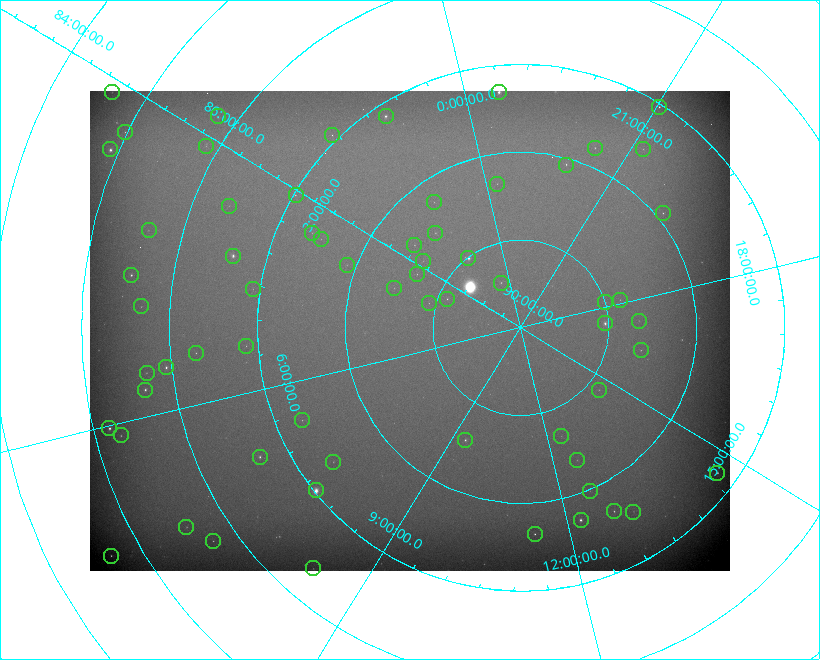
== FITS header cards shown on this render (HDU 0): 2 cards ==
NAXIS1  =                  640
NAXIS2  =                  480

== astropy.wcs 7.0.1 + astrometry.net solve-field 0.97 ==
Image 640 x 480 px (HDU 0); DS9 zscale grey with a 90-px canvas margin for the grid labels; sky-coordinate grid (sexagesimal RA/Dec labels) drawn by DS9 from the SOLVED WCS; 64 Tycho-2 reference stars matched to detected sources circled (green)
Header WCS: RA---TAN/DEC--TAN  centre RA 05:12:12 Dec +88:44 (78.05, +88.73 deg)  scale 41.1 arcsec/px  FOV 438.5' x 328.8'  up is -88 deg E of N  parity flipped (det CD > 0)
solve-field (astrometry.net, Tycho-2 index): VERIFIED the header's WCS against the Tycho-2 star catalogue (verified at 8 index scales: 11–67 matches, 0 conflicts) and refined it, rather than solving blind
Solved WCS: RA---TAN-SIP/DEC--TAN-SIP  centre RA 05:12:45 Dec +88:44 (78.19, +88.74 deg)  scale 41 arcsec/px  FOV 437.7' x 328.5'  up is -88 deg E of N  parity flipped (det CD > 0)
The solver's refit moves the header's centre by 12 arcsec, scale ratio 0.9982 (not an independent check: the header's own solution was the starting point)
Tycho-2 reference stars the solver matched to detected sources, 64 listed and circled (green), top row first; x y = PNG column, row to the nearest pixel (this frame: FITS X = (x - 90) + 1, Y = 480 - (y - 91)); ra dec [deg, ICRS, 3 dp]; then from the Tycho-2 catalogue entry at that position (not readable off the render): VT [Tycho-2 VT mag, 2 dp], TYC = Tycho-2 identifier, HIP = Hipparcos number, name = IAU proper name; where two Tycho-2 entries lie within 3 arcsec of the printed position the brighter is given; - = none
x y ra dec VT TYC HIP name
112 92 46.568 +84.634 8.82 4620-2185-1 - -
499 92 351.754 +87.308 5.59 4658-709-1 115746 -
659 107 314.343 +87.033 7.43 4657-220-1 103435 -
218 116 41.643 +85.799 7.84 4620-850-1 12952 -
386 116 19.055 +87.145 6.31 4623-907-1 5928 -
125 132 50.184 +84.978 8.33 4620-1270-1 - -
332 135 30.895 +86.932 8.15 4624-412-1 9614 -
206 146 46.563 +85.864 8.79 4620-674-1 14428 -
595 148 324.009 +87.784 8.41 4657-471-1 106641 -
110 149 53.084 +84.911 5.71 4620-2216-1 16489 -
643 149 311.999 +87.537 8.57 4657-504-1 102646 -
566 165 330.807 +88.073 7.46 4658-866-1 108862 -
497 184 355.803 +88.342 9.02 4662-1-1 117008 -
296 195 46.033 +87.026 7.89 4624-596-1 14285 -
434 202 21.123 +88.263 8.91 4627-48-1 - -
229 206 53.889 +86.400 9.06 4624-434-1 16754 -
663 213 295.199 +87.922 8.13 4656-968-1 96821 -
149 230 61.881 +85.621 8.75 4621-750-1 19253 -
312 233 52.148 +87.395 9.16 4624-838-1 16191 -
435 233 28.449 +88.552 8.00 4627-1-1 8846 -
321 239 52.648 +87.514 9.35 4624-935-1 - -
414 245 38.636 +88.471 8.17 4628-17-1 11980 -
233 256 62.507 +86.626 5.87 4625-120-1 19454 -
468 258 23.461 +89.016 6.47 4627-259-1 7283 -
423 261 42.246 +88.661 8.90 4628-20-1 - -
347 265 56.787 +87.897 8.90 4624-1099-1 17673 -
417 274 49.382 +88.676 8.64 4628-25-1 - -
131 275 68.851 +85.527 6.61 4621-1357-1 21386 -
501 283 9.931 +89.444 8.22 4627-49-1 3128 -
394 288 59.093 +88.495 8.59 4628-66-1 - -
253 289 68.306 +86.920 8.92 4625-190-1 - -
447 299 55.225 +89.105 8.15 4628-68-1 17195 -
620 300 272.049 +88.823 8.32 4660-186-1 88846 -
605 302 272.830 +88.990 8.59 4660-38-1 - -
429 303 61.773 +88.923 8.88 4629-92-1 - -
141 306 73.373 +85.675 8.41 4621-512-1 - -
639 321 259.765 +88.648 9.10 4659-176-1 - -
605 323 259.235 +89.038 6.52 4659-74-1 84535 -
246 346 80.388 +86.866 8.59 4625-202-1 25029 -
641 350 245.654 +88.606 8.45 4659-218-1 80223 -
196 353 81.058 +86.290 8.02 4625-291-1 25267 -
166 367 82.951 +85.939 6.53 4621-522-1 25911 -
147 373 83.444 +85.711 8.19 4621-162-1 - -
145 390 85.954 +85.668 6.69 4621-1001-1 27015 -
599 390 217.913 +88.859 8.83 4646-39-1 71030 -
302 420 99.537 +87.297 8.58 4626-726-1 31721 -
109 428 90.334 +85.182 6.31 4622-699-1 28532 -
121 435 91.670 +85.285 7.61 4622-1024-1 28956 -
561 436 187.117 +88.676 9.42 4645-50-1 - -
465 440 140.452 +88.570 7.14 4643-155-1 45919 -
260 457 102.947 +86.684 6.72 4626-279-1 32948 -
577 460 189.616 +88.355 8.77 4645-175-1 - -
333 462 112.220 +87.375 8.44 4626-552-1 - -
717 473 220.076 +87.215 7.04 4642-648-1 71725 -
316 490 115.127 +87.020 5.23 4626-748-1 37391 -
590 491 189.427 +87.973 9.11 4641-299-1 - -
614 511 193.484 +87.648 7.64 4641-226-1 62945 -
633 512 198.035 +87.539 8.63 4641-561-1 - -
581 520 183.835 +87.700 6.30 4641-778-1 59767 -
186 527 107.415 +85.570 8.36 4622-1088-1 34575 -
535 534 170.450 +87.638 7.48 4640-311-1 55483 -
213 541 111.355 +85.739 8.17 4622-897-1 36022 -
111 556 105.675 +84.663 7.45 4622-1137-1 33952 -
313 568 125.847 +86.379 8.58 4639-179-1 41118 -